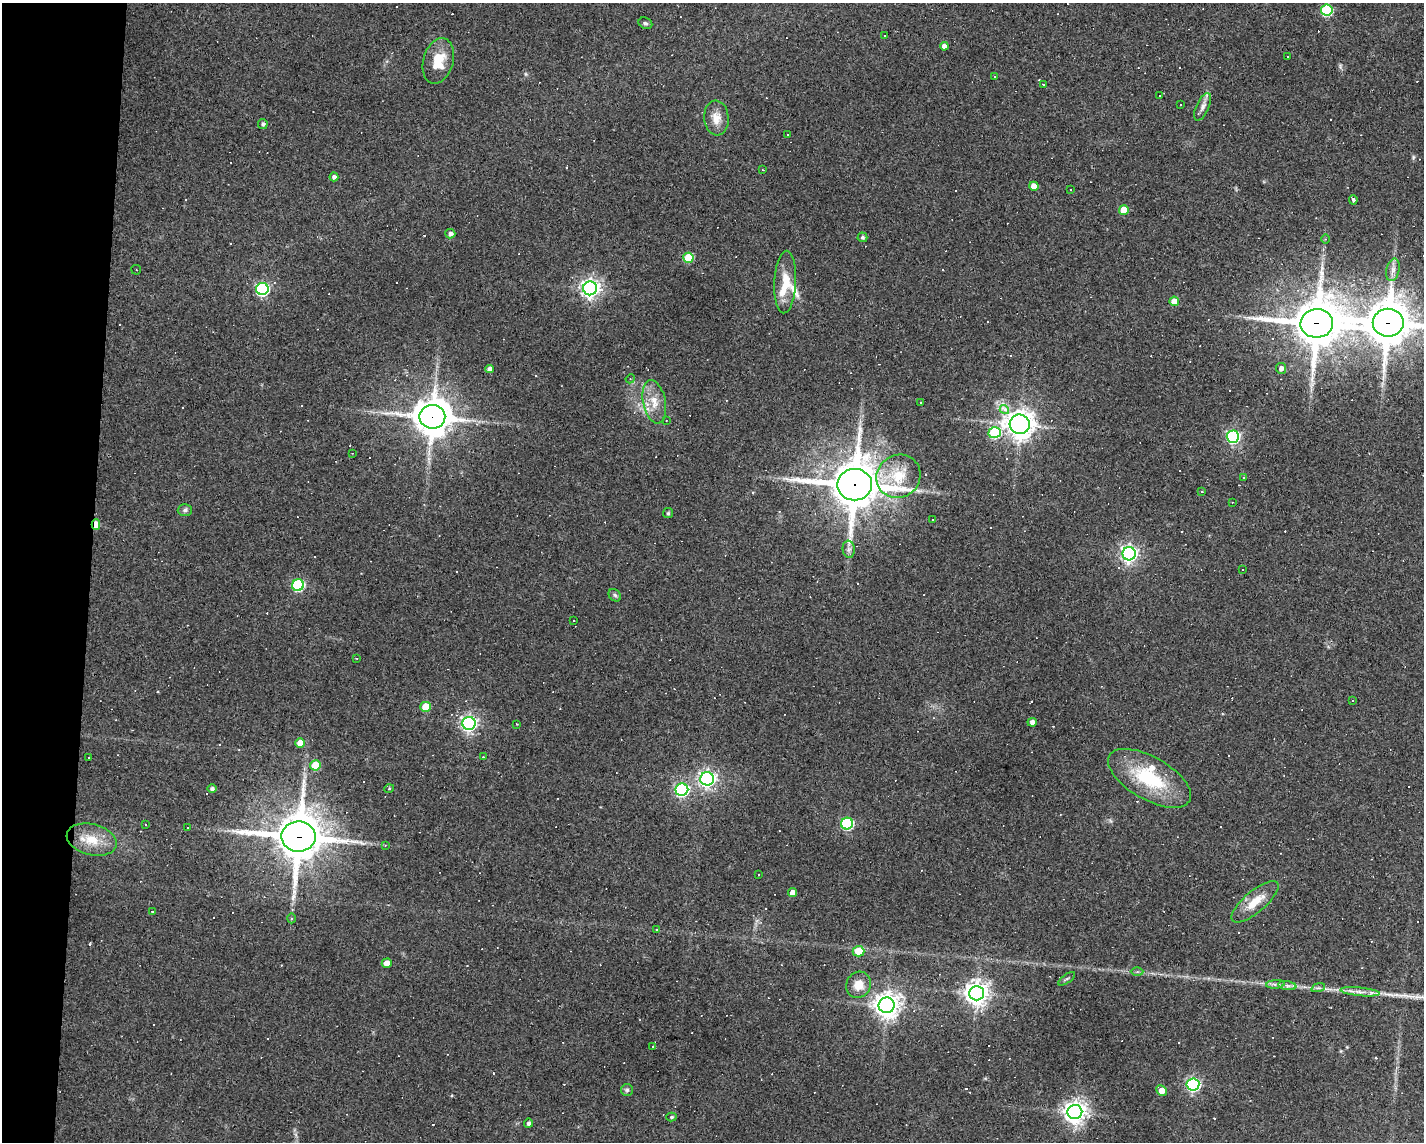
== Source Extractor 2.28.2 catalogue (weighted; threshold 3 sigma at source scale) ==
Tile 7 of 3 x 4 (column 1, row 3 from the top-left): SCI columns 104-1525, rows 1141-2280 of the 4583 x 4561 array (HDU 1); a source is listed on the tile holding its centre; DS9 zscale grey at full resolution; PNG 1426 x 1144 px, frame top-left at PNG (2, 3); each listed source drawn as its Kron ellipse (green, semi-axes under 4 px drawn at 4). Shown black and unused: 6% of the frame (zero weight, under 3 of 4 exposures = <1% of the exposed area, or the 3 px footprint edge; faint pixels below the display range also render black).
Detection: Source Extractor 2.28.2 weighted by HDU 2 'WHT'; one run over the whole footprint, this tile lists its part. Background 0.0808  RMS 0.0057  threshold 0.0257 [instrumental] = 3 sigma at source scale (4.5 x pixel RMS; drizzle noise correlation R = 1.50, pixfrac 1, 0.05/0.05 arcsec/px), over >= 5 px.
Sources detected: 173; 65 cosmic-ray / hot-pixel residue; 1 long thin detection or spike segment (spike, bleed or trail) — neither listed nor drawn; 3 inside a brighter listed object's ellipse — not listed separately; the other 104 listed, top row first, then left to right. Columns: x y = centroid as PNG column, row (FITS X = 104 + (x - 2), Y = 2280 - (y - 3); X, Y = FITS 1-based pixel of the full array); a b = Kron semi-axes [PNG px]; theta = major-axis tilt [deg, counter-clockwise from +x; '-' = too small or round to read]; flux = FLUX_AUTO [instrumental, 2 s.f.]
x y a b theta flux
1327 10 6 5 - 51
645 23 7 5 -28 1.1
885 36 3 2 - 0.57
944 46 4 4 - 2.8
1288 56 3 3 - 2.4
438 61 23 15 74 14
994 76 3 3 - 0.52
1043 84 3 2 - 0.42
1160 96 3 2 - 0.57
1180 104 2 2 - 0.44
1203 107 15 6 65 2.8
716 118 17 12 -85 6.6
263 124 5 5 - 1.5
788 135 2 2 - 0.5
762 170 3 2 - 0.54
334 177 4 4 - 1.8
1034 186 5 4 - 6.5
1071 190 2 2 - 0.46
1353 200 5 3 - 1.8
1124 210 5 5 - 12
450 234 5 5 - 2.1
862 237 5 5 - 1.2
1325 239 5 3 - 0.53
688 258 5 5 - 24
136 270 5 4 - 0.71
1393 270 11 6 78 2.7
785 282 31 11 87 12
590 288 7 7 - 270
262 289 6 6 - 110
1174 301 5 4 - 7.4
1317 323 16 14 4 2400
1388 323 15 14 - 2100
1281 368 5 5 - 2.5
489 369 4 4 - 2.7
630 379 5 4 - 0.57
654 402 22 11 -79 8.8
921 403 2 2 - 0.47
1004 410 5 4 - 6.8
432 417 13 12 - 1300
666 420 3 2 - 0.47
1020 424 10 9 - 550
995 433 6 5 - 44
1233 437 6 6 - 100
352 453 2 2 - 0.38
898 476 23 21 39 19
1244 477 3 3 - 0.98
855 485 17 16 - 2400
1202 491 3 2 - 0.57
1232 502 3 2 - 0.36
185 510 7 6 - 1.5
668 513 5 5 - 0.8
933 520 2 2 - 0.43
96 525 5 4 - 11
849 549 8 6 -84 2
1129 554 6 6 - 210
1242 569 3 2 - 0.55
298 585 6 6 - 59
615 595 7 5 -45 1.2
574 621 3 2 - 0.56
357 658 3 3 - 0.48
1353 700 3 2 - 0.57
426 707 5 5 - 14
1032 722 5 4 - 2.9
469 723 6 6 - 180
516 724 3 2 - 0.37
300 743 5 5 - 7.2
483 757 2 2 - 0.44
89 758 3 2 - 0.47
315 765 5 5 - 15
1149 778 46 21 -30 38
707 779 7 6 - 190
212 789 5 4 - 1.5
389 789 5 3 - 0.52
682 790 6 6 - 120
847 824 6 6 - 64
146 825 3 3 - 1.6
188 827 2 2 - 0.39
298 837 17 15 -1 2200
92 840 25 15 -14 14
385 845 4 3 - 0.56
759 874 3 2 - 0.58
793 893 4 4 - 5.3
1255 902 29 10 40 11
152 911 3 2 - 0.38
291 918 5 3 - 0.74
656 929 3 3 - 0.76
858 951 6 5 - 12
387 963 5 4 - 5
1137 971 6 4 1 0.96
1067 979 10 2 35 0.86
1275 984 9 3 5 1.6
858 985 13 12 - 7.4
1287 986 9 4 -9 1.8
1318 988 7 4 17 1.3
1360 992 20 4 -6 4
976 993 7 7 - 480
886 1005 8 8 - 590
652 1047 2 2 - 0.47
1193 1084 6 6 - 100
627 1090 6 6 - 1.3
1161 1090 6 4 -43 8.1
1075 1112 7 7 - 460
671 1117 5 4 - 0.79
528 1123 4 4 - 1.5
Overlapping masked pixels (flux is a lower limit): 6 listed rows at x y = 1317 323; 1388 323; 432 417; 855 485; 96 525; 298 837
Isophote crosses this tile's border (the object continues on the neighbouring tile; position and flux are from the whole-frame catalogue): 1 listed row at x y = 1388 323
Unlisted compact peaks at least as high as the median listed source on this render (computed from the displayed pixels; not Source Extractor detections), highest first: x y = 1413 157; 526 74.